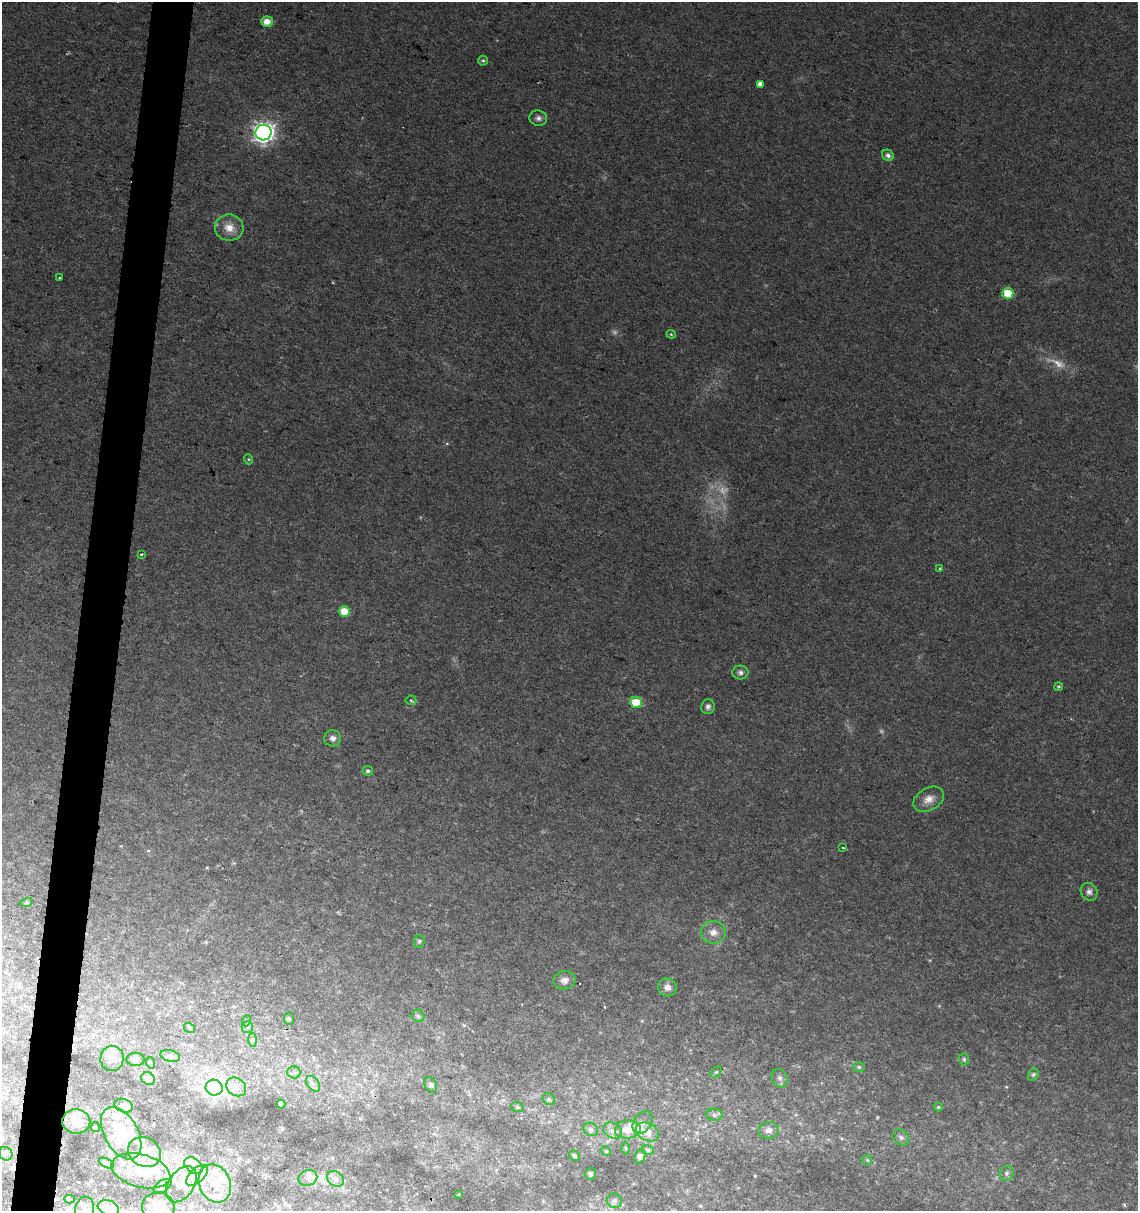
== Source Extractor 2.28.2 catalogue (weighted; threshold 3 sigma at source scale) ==
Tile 7 of 4 x 4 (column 3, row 2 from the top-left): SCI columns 2500-3635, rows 2428-3636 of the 5057 x 4845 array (HDU 1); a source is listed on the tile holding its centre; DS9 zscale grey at full resolution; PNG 1140 x 1213 px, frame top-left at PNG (2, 2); each listed source drawn as its Kron ellipse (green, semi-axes under 4 px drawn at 4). Shown black and unused: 4% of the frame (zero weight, under 2 of 3 exposures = <1% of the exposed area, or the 3 px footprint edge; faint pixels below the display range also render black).
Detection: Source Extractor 2.28.2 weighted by HDU 2 'WHT'; one run over the whole footprint, this tile lists its part. Background 0.0279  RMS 0.005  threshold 0.0225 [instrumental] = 3 sigma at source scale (4.5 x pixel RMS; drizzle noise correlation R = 1.50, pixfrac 1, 0.0396/0.0396 arcsec/px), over >= 5 px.
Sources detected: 119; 4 too faint to see at this stretch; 2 inside a brighter object's white glare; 2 cosmic-ray / hot-pixel residue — neither listed nor drawn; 20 inside a brighter listed object's ellipse — not listed separately; the other 91 listed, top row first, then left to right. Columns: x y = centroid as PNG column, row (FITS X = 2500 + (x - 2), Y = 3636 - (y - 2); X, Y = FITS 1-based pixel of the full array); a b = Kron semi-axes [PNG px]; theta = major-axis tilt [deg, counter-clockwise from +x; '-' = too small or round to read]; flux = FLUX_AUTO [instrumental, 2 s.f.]
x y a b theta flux
267 22 6 5 - 5
483 61 5 4 - 0.72
760 84 4 4 - 8.2
538 118 9 7 -17 1.8
263 133 8 8 - 270
888 155 6 5 - 1.7
229 228 14 13 - 6.2
59 277 3 2 - 0.56
1008 293 5 5 - 14
671 334 4 4 - 0.53
248 459 5 3 - 0.48
141 554 3 2 - 0.65
940 569 3 3 - 1.2
344 611 5 5 - 8.2
740 673 8 7 - 1.6
1058 687 4 4 - 0.61
411 700 5 5 - 0.73
636 702 6 5 - 11
708 707 7 6 - 1.5
333 738 8 8 - 2.2
368 771 5 4 - 1.2
929 799 16 11 29 4.7
843 847 3 2 - 0.67
1089 892 9 8 - 2.2
26 903 6 4 18 0.64
713 932 12 11 - 4.1
419 941 6 5 - 0.94
564 980 11 9 8 3.1
667 987 9 9 - 3.2
418 1016 6 6 - 1
289 1019 6 5 - 0.82
246 1021 5 3 - 0.54
247 1027 6 5 - 1.1
190 1028 6 4 -31 0.89
253 1040 7 4 -90 0.85
170 1056 10 6 -15 1.9
112 1058 12 11 - 4.1
136 1059 9 6 -1 1.9
964 1059 6 5 - 0.9
151 1063 6 3 -70 0.58
859 1067 6 5 - 0.93
294 1072 6 6 - 1.2
716 1072 6 4 43 0.73
1033 1075 6 5 - 0.89
780 1078 9 7 -66 2.1
148 1079 7 6 - 2.8
313 1084 9 5 -54 1.7
431 1085 8 6 -63 1.3
236 1087 10 8 -37 3.8
214 1088 8 8 - 170
549 1099 6 5 - 0.98
281 1104 4 4 - 1.4
124 1106 9 6 -20 2.8
517 1107 6 5 - 0.79
938 1107 4 3 - 0.65
714 1115 8 6 -1 1.5
76 1121 14 12 -2 5
642 1123 12 8 55 2.5
95 1127 5 4 - 0.63
591 1129 7 6 - 1.7
628 1129 13 9 5 6.2
613 1130 10 7 -31 2.5
769 1130 10 8 11 3.1
647 1132 12 8 -27 4.6
121 1133 28 17 -61 19
901 1137 9 7 -41 1.7
626 1148 6 4 -88 0.64
648 1150 6 5 - 1
606 1151 5 4 - 0.56
145 1152 17 14 -29 8.3
6 1154 7 6 - 1.5
574 1156 6 4 -46 0.98
640 1156 7 5 65 1.7
867 1160 5 5 - 0.63
106 1163 8 4 -29 2.1
193 1166 10 7 -37 2.6
141 1171 30 16 -14 14
1007 1173 7 6 - 1.5
590 1174 6 5 - 0.92
197 1175 13 7 44 3.6
308 1178 9 8 - 2.4
336 1179 9 7 -35 2.2
215 1183 20 15 -66 12
181 1184 20 12 55 7.7
163 1186 10 6 33 1.7
459 1194 3 3 - 0.36
69 1199 5 4 - 1
614 1201 7 7 - 1.9
158 1207 16 15 - 6.9
108 1208 11 7 -20 3.2
85 1210 13 9 84 3.5
Isophote crosses this tile's border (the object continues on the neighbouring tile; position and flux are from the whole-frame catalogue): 2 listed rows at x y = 158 1207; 85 1210
Unlisted compact peaks at least as high as the median listed source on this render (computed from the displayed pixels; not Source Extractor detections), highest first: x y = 447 443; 755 1176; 1006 1087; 464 1025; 877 1117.